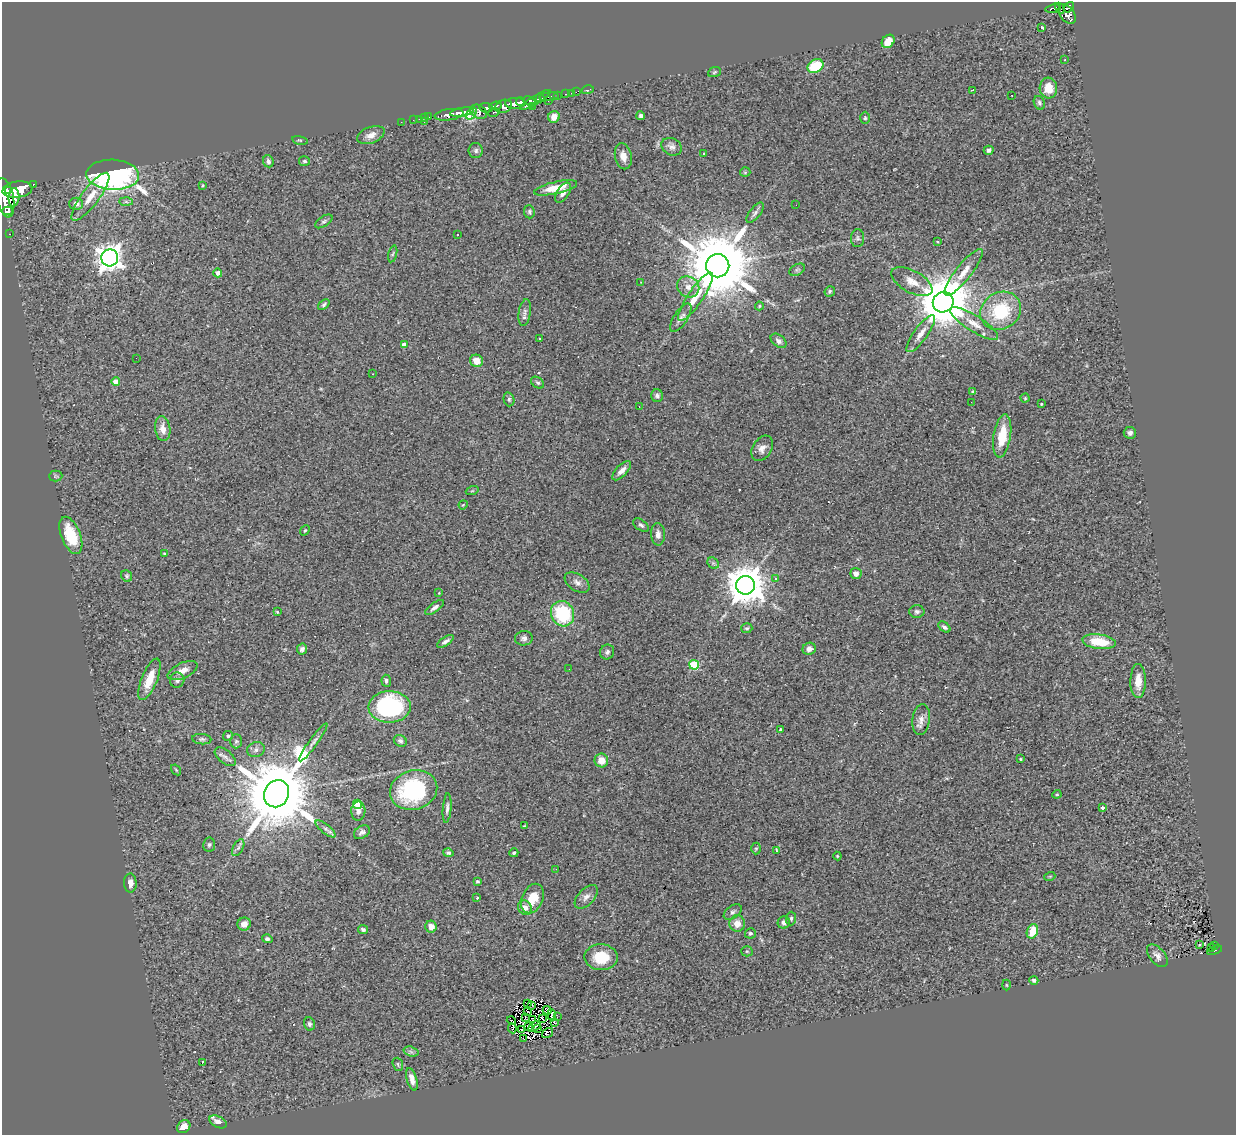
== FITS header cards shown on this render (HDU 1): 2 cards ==
NAXIS1  =                 1234
NAXIS2  =                 1133

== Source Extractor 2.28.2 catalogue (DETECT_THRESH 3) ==
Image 1234 x 1133 px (HDU 1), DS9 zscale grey, 1 PNG px = 1 image px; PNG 1238 x 1137 px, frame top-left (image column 1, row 1133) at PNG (2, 2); each listed source drawn as its Kron ellipse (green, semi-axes under 4 px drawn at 4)
Background 0.905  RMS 0.07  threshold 0.21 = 3 sigma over >= 5 px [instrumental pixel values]
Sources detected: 234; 5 with non-positive FLUX_AUTO (blend fragments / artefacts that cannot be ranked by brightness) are neither listed nor drawn; the other 229 listed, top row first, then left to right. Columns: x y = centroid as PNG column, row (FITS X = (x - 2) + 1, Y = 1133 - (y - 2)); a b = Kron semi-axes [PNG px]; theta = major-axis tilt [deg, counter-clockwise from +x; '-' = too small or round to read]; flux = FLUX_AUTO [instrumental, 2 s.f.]
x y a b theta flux
1069 7 5 4 - 270
1053 8 8 3 11 130
1060 8 6 3 -63 150
1067 14 11 7 -55 490
1041 28 3 3 - 510
888 41 7 5 50 72
1065 60 2 2 - 3.2
815 66 8 6 32 170
714 72 6 5 - 6.8
1048 88 10 9 - 70
588 90 6 3 16 25
973 90 4 2 - 3.4
576 92 4 2 - 13
571 93 2 2 - 6.7
566 94 3 2 - 24
557 95 3 2 - 110
1012 95 3 2 - 6.4
549 97 10 3 6 210
540 98 4 3 - 220
535 100 18 4 31 470
529 101 6 4 -25 260
548 101 2 2 - 30
520 102 4 3 - 460
515 103 10 5 1 960
1039 103 7 5 -65 11
495 106 6 3 6 170
503 106 9 6 18 530
532 106 2 2 - 16
486 108 7 4 -7 490
462 112 12 4 9 860
478 112 9 6 -29 480
494 112 6 3 12 110
471 113 7 4 53 310
449 115 14 5 8 840
641 116 4 4 - 12
429 117 3 2 - 4.5
554 117 6 5 - 43
425 118 3 2 - 12
865 118 6 5 - 8.5
419 119 2 2 - 11
413 120 2 2 - 9.9
401 122 2 2 - 3.9
424 122 3 2 - 47
371 135 14 8 21 35
300 140 8 3 -12 5.8
672 147 10 8 -28 22
989 150 5 4 - 14
476 151 7 7 - 12
704 154 3 3 - 15
623 156 13 8 -78 38
268 161 6 5 - 14
304 161 5 5 - 9.5
745 172 5 5 - 5.9
113 175 26 15 -2 1900
33 184 3 3 - 48
203 185 4 3 - 4
556 188 22 6 13 88
17 189 15 8 8 2600
8 191 3 2 - 190
563 193 11 6 56 26
14 197 9 5 86 950
90 197 29 8 53 82
5 198 20 8 -78 3100
126 202 7 4 -2 8.7
76 204 7 6 - 27
796 205 2 2 - 2.1
8 211 5 3 - 470
529 212 7 5 -85 8.9
755 213 12 5 51 15
324 221 10 5 33 11
9 234 3 2 - 13
458 235 3 3 - 17
858 238 9 6 -88 12
937 242 3 3 - 4.7
393 254 8 3 76 7.2
110 258 8 8 - 4700
718 266 12 11 - 56000
797 270 8 5 29 10
964 272 29 7 51 65
218 273 4 4 - 20
641 282 2 2 - 2.3
912 282 22 11 -29 61
688 287 11 10 - 37
830 291 5 5 - 8.3
695 297 29 7 56 87
943 302 10 10 - 30000
324 305 6 4 39 8.7
759 306 4 4 - 5
1001 311 21 18 34 270
525 312 13 6 81 20
681 318 16 6 56 25
974 323 28 8 -32 66
921 334 22 7 54 46
539 339 3 2 - 5.3
779 341 9 5 -39 15
404 345 4 4 - 30
136 358 2 2 - 29
476 361 6 6 - 54
373 374 3 2 - 3.2
116 382 4 4 - 49
538 383 7 5 -37 9
973 392 4 3 - 14
657 396 6 6 - 13
1025 398 4 4 - 5.7
509 399 7 5 -76 9.6
971 402 2 2 - 2.4
1041 404 3 3 - 5
639 406 3 2 - 4.8
163 429 12 7 -81 43
1130 433 6 6 - 16
1002 436 21 8 81 130
762 448 13 9 57 35
622 471 12 5 45 27
56 476 6 5 - 9.8
472 491 6 4 18 5.9
463 505 5 3 - 3.8
641 525 9 5 -37 12
305 530 5 3 - 5.3
658 534 11 7 -88 25
71 535 19 9 -69 150
165 554 3 2 - 5.8
713 563 6 5 - 8.4
856 574 5 5 - 24
127 576 6 5 - 8.3
776 578 3 3 - 33
577 582 14 8 -33 26
745 585 9 9 - 14000
439 593 3 2 - 3.5
435 607 11 4 36 18
917 611 7 6 - 14
277 612 3 3 - 4.7
562 614 13 11 -62 310
944 627 7 4 -41 12
747 628 6 5 - 8
524 638 9 7 6 17
446 641 10 4 34 15
1099 642 17 7 -7 140
302 649 5 5 - 17
809 649 6 6 - 24
607 652 8 7 - 15
694 665 5 5 - 270
569 669 2 2 - 5.2
183 671 16 7 24 42
149 679 22 8 68 86
177 680 8 7 - 14
386 681 6 4 -85 12
1138 681 17 7 89 59
390 707 21 15 1 640
921 720 15 8 82 35
780 729 3 3 - 4.5
228 736 5 4 - 7
202 739 9 5 -5 11
236 741 7 6 - 8.8
400 741 7 5 -30 13
313 742 23 4 54 23
256 750 9 7 19 20
225 757 12 6 -39 19
1020 759 3 3 - 4.7
601 760 7 6 - 51
176 770 6 4 -56 4.9
414 790 24 19 17 520
277 794 14 12 60 61000
1057 794 4 4 - 5.1
357 804 4 4 - 130
1102 807 4 3 - 15
447 808 15 4 85 15
358 811 9 7 88 24
524 826 3 2 - 3.9
326 829 12 4 -39 15
362 832 9 6 32 16
209 845 7 6 - 10
238 848 9 5 63 12
756 848 6 5 - 6.8
776 850 4 2 - 4.3
448 853 5 4 - 10
514 853 4 4 - 6.9
837 856 4 4 - 5
556 869 3 2 - 3.8
1050 876 5 3 - 3.8
477 881 4 4 - 8.3
130 883 9 6 -89 24
586 897 14 8 46 27
477 898 4 3 - 4.3
532 898 15 10 66 94
525 908 7 6 - 32
733 912 10 6 36 14
791 918 7 5 89 9.8
784 922 6 6 - 21
244 924 7 6 - 35
737 924 8 7 - 42
431 927 6 5 - 36
363 930 5 4 - 9.1
1032 931 7 5 68 84
750 933 5 5 - 10
267 939 5 4 - 9.4
1200 945 3 2 - 3.4
1214 945 3 3 - 17
1212 948 3 3 - 29
1215 950 8 3 18 120
747 951 5 5 - 5.6
1157 956 13 7 -49 25
601 957 16 13 -2 120
1034 980 4 3 - 10
1006 985 5 3 - 3.9
527 1004 3 2 - 3.5
532 1005 3 2 - 2.7
547 1010 4 4 - 3.3
528 1012 3 2 - 3
552 1015 5 2 - 5.1
557 1017 2 2 - 4.7
525 1018 3 2 - 4.2
542 1019 4 2 - 2.3
533 1020 3 2 - 5.4
511 1021 5 2 - 3.2
554 1022 3 2 - 5
309 1024 7 5 -75 11
529 1027 4 2 - 7.8
534 1027 7 3 33 13
512 1028 5 2 - 23
538 1028 2 2 - 2.6
522 1030 2 2 - 3.3
547 1033 6 3 35 6.8
524 1039 3 2 - 5.4
411 1052 7 4 -16 11
202 1063 3 2 - 28
398 1064 7 5 -70 8.2
412 1079 11 5 -74 31
218 1122 9 5 -26 29
184 1127 7 6 - 31
At the frame edge (FLAGS 8, measured only in part): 1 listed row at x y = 5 198
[5 non-positive-flux detections neither listed nor drawn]